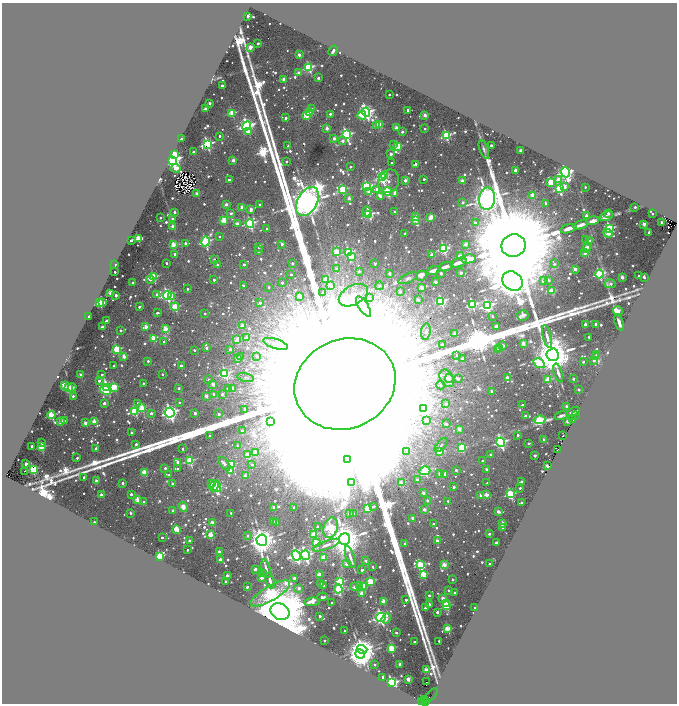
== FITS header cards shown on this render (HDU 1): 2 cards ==
NAXIS1  =                 1349
NAXIS2  =                 1403

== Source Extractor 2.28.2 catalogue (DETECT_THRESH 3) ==
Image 1349 x 1403 px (HDU 1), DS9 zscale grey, zoomed out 1/2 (1 PNG px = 2 x 2 image px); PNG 679 x 706 px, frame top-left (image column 1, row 1402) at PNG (2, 3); each listed source drawn as its Kron ellipse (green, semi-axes under 4 px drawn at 4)
Background 0.237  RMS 0.035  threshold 0.104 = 3 sigma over >= 5 px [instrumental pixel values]
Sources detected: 1334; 149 cannot appear on this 1/2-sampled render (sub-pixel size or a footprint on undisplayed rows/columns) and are neither listed nor drawn; of the other 1185, the 500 brightest by FLUX_AUTO listed and drawn (685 fainter detections omitted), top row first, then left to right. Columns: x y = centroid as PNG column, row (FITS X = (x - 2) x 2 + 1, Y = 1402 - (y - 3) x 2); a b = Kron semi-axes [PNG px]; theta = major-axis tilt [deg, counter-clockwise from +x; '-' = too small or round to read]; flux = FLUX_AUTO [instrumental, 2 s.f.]
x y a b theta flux
248 16 2 2 - 8.0e+01
258 43 2 2 - 3.8e+01
250 47 2 2 - 1.8e+02
333 51 5 2 - 2.7e+01
299 55 2 2 - 9.5e+01
309 68 4 4 - 9.1e+02
299 73 3 2 - 1.0e+02
318 78 2 2 - 4.0e+01
284 79 2 2 - 1.2e+02
222 86 2 2 - 9.5e+01
389 95 2 2 - 2.3e+01
209 103 2 2 - 5.9e+01
206 109 2 2 - 1.2e+02
311 109 4 2 - 6.1e+01
408 110 2 2 - 5.1e+01
309 112 3 3 - 3.2e+02
366 112 5 4 - 2.8e+03
232 113 3 3 - 3.2e+02
330 114 2 2 - 3.9e+01
306 115 3 3 - 3.0e+02
362 115 4 3 - 2.6e+02
425 115 2 2 - 1.3e+02
286 118 2 2 - 5.5e+01
379 125 3 3 - 2.2e+02
246 126 5 4 - 2.6e+03
377 126 3 2 - 1.5e+02
327 128 2 2 - 1.0e+02
396 128 2 2 - 1.3e+02
425 129 2 2 - 3.3e+01
248 132 3 3 - 1.4e+02
402 132 2 2 - 4.2e+01
346 135 4 4 - 1.4e+03
220 136 2 2 - 2.4e+01
446 136 3 3 - 8.8e+02
334 138 2 2 - 7.6e+01
182 139 2 2 - 8.5e+01
343 141 2 2 - 6.2e+01
207 144 4 4 - 1.3e+03
393 144 2 2 - 2.7e+01
288 146 2 2 - 4.3e+01
398 146 3 3 - 3.5e+02
491 146 2 2 - 5.5e+01
484 149 10 4 -70 2.9e+01
521 150 2 2 - 1.2e+02
194 152 2 2 - 6.0e+01
174 154 3 3 - 3.6e+02
391 154 2 2 - 6.9e+01
173 160 4 3 - 5.0e+03
233 160 2 2 - 9.3e+01
286 162 2 2 - 2.9e+01
392 163 2 2 - 2.2e+01
415 164 3 2 - 4.8e+01
350 167 2 2 - 2.5e+01
176 168 5 4 - 1.4e+02
515 170 2 2 - 7.8e+01
565 172 5 4 - 3.6e+03
385 175 3 3 - 1.0e+02
382 178 4 3 - 1.6e+03
424 179 2 2 - 2.7e+01
558 179 3 2 - 8.3e+01
229 180 2 2 - 6.4e+01
405 180 3 2 - 8.0e+01
389 181 12 10 67 7.1e+01
462 181 2 2 - 1.3e+02
551 182 3 3 - 3.4e+02
564 186 3 3 - 1.2e+02
367 187 4 3 - 9.6e+02
585 187 2 2 - 2.2e+01
342 189 4 3 - 5.0e+02
377 189 4 3 - 1.0e+02
559 189 4 3 - 7.6e+02
369 191 4 3 - 1.2e+02
387 192 4 3 - 7.7e+02
395 193 3 3 - 1.2e+02
197 194 2 2 - 1.6e+02
533 195 3 3 - 2.1e+02
380 196 3 3 - 7.2e+01
349 198 2 2 - 9.5e+01
487 199 11 8 84 1.9e+04
307 201 15 10 61 2.7e+04
463 202 2 2 - 5.6e+01
546 203 2 2 - 2.8e+01
226 204 2 2 - 8.1e+01
259 205 2 2 - 2.6e+01
242 207 2 2 - 1.0e+02
635 207 2 2 - 3.9e+01
251 209 3 2 - 8.9e+01
174 212 2 2 - 3.1e+01
366 212 5 3 - 8.4e+01
395 212 2 2 - 4.3e+01
231 213 2 2 - 4.3e+01
608 213 2 2 - 3.9e+01
369 214 4 3 - 8.2e+02
652 214 2 2 - 2.4e+01
586 215 2 2 - 4.0e+01
606 216 7 3 23 5.1e+01
415 217 2 2 - 1.0e+02
431 217 3 3 - 2.3e+02
160 218 2 2 - 2.5e+01
172 219 2 2 - 2.4e+01
224 220 3 3 - 2.8e+02
415 220 3 2 - 1.7e+02
593 221 6 3 17 6.8e+01
662 222 2 2 - 1.0e+02
250 223 4 4 - 1.2e+03
475 223 3 2 - 4.4e+01
237 224 3 2 - 8.5e+01
644 224 2 2 - 1.2e+02
581 225 8 3 17 5.2e+01
173 226 2 2 - 1.0e+02
609 228 4 3 - 1.0e+03
267 229 2 2 - 4.4e+01
568 229 8 3 18 7.9e+01
649 232 2 2 - 3.0e+01
405 233 2 2 - 2.2e+01
608 233 5 3 - 1.8e+02
219 236 2 2 - 2.4e+01
138 238 3 2 - 3.2e+02
131 240 2 2 - 4.8e+01
586 240 2 2 - 2.5e+01
590 240 2 2 - 3.7e+01
205 241 5 4 - 1.2e+03
185 243 2 2 - 4.4e+01
282 244 4 2 - 4.2e+01
465 244 2 2 - 9.0e+01
173 245 3 3 - 2.6e+02
514 245 12 11 - 5.4e+05
587 246 3 2 - 4.4e+01
259 247 4 2 - 3.1e+01
443 249 4 4 - 9.4e+02
586 249 3 3 - 2.8e+02
258 251 3 2 - 2.6e+01
336 252 3 3 - 2.8e+02
349 253 4 3 - 7.0e+02
585 253 3 3 - 1.3e+02
175 254 3 2 - 4.6e+01
432 254 3 2 - 3.4e+01
460 256 2 2 - 1.3e+02
351 257 4 3 - 3.1e+02
214 259 2 2 - 3.9e+01
469 259 7 3 9 4.4e+02
166 263 2 2 - 3.4e+01
292 263 2 2 - 2.8e+01
458 263 8 3 20 7.8e+01
375 264 2 2 - 4.5e+01
554 264 3 3 - 2.2e+01
115 265 2 2 - 6.9e+01
218 265 2 2 - 5.0e+01
244 265 2 2 - 3.5e+01
446 267 7 3 19 4.7e+01
337 269 2 2 - 9.6e+01
575 269 3 2 - 8.0e+01
434 270 6 3 23 5.7e+01
359 271 2 2 - 3.1e+01
115 272 2 2 - 2.7e+01
389 273 2 2 - 2.9e+01
441 273 2 2 - 7.2e+01
461 273 2 2 - 5.8e+01
291 274 2 2 - 2.6e+01
599 274 4 4 - 8.6e+02
421 276 5 5 - 5.9e+01
639 276 2 2 - 2.8e+01
153 277 3 3 - 6.6e+02
622 277 2 2 - 8.6e+01
644 277 3 2 - 3.9e+01
408 278 10 4 23 2.4e+01
150 280 4 3 - 3.8e+01
214 280 2 2 - 2.4e+01
325 280 3 3 - 2.8e+02
548 280 3 2 - 6.0e+01
512 281 11 9 -37 4.2e+04
543 281 3 2 - 5.4e+01
435 282 2 2 - 1.1e+02
133 283 2 2 - 4.8e+01
282 283 2 2 - 2.2e+01
610 284 5 4 - 5.9e+01
330 285 4 3 - 1.2e+02
244 286 3 2 - 2.8e+01
379 286 4 3 - 2.2e+01
269 287 2 2 - 2.3e+01
422 288 2 2 - 2.0e+02
188 289 2 2 - 3.0e+01
551 291 3 3 - 2.9e+02
322 292 2 2 - 2.2e+01
400 292 2 2 - 5.2e+01
111 293 4 2 - 2.1e+02
116 295 3 2 - 3.0e+01
157 295 2 2 - 7.5e+01
167 295 4 4 - 1.6e+03
353 295 16 9 29 8.6e+01
171 296 4 3 - 6.7e+01
299 296 2 2 - 1.4e+02
369 297 2 2 - 3.0e+01
418 300 2 2 - 7.6e+01
441 301 3 3 - 9.1e+02
99 303 3 3 - 5.6e+02
103 303 3 2 - 8.7e+01
260 303 2 2 - 2.3e+01
472 305 4 3 - 7.5e+02
363 306 12 4 -58 3.2e+01
487 306 4 4 - 1.8e+03
139 307 2 2 - 3.0e+01
175 307 4 3 - 5.5e+02
618 311 5 3 - 1.7e+02
157 313 2 2 - 3.0e+01
205 314 2 2 - 2.7e+01
523 315 5 5 - 4.6e+01
88 316 2 2 - 5.0e+01
493 316 2 2 - 2.3e+01
107 321 4 2 - 4.0e+01
619 323 8 3 -70 4.2e+01
585 324 2 2 - 4.4e+01
596 324 2 2 - 7.5e+01
242 325 2 2 - 1.4e+02
496 326 2 2 - 1.2e+02
102 327 2 2 - 1.0e+02
146 327 3 2 - 1.8e+02
166 329 3 3 - 3.0e+02
121 330 2 2 - 3.2e+01
426 332 8 5 82 2.7e+01
455 334 2 2 - 1.1e+02
547 337 12 3 -75 4.5e+01
589 337 2 2 - 2.6e+01
153 338 3 3 - 2.8e+02
247 338 3 2 - 1.7e+02
237 339 3 2 - 2.1e+02
164 342 2 2 - 5.0e+01
523 343 3 2 - 1.3e+02
276 344 13 5 -17 3.9e+01
442 345 2 2 - 3.8e+01
502 346 3 2 - 1.2e+02
206 348 2 2 - 4.5e+01
499 348 2 2 - 3.4e+01
117 349 3 3 - 5.6e+02
230 349 2 2 - 7.3e+01
194 350 2 2 - 2.6e+01
497 350 3 2 - 1.0e+02
457 355 2 2 - 3.1e+01
553 355 6 6 - 4.0e+04
597 355 2 2 - 2.3e+01
124 356 2 2 - 1.6e+02
256 356 2 2 - 4.3e+01
240 357 2 2 - 2.5e+01
596 357 3 2 - 1.1e+02
237 358 2 2 - 5.7e+01
462 358 2 2 - 5.9e+01
148 361 2 2 - 3.1e+01
594 361 2 2 - 3.1e+01
583 362 2 2 - 2.4e+01
539 363 6 4 -31 5.7e+02
181 365 2 2 - 4.0e+01
114 366 2 2 - 3.0e+01
225 373 4 4 - 1.0e+03
558 373 10 3 -72 3.7e+01
162 374 2 2 - 2.2e+01
81 375 2 2 - 1.1e+02
102 375 2 2 - 3.1e+01
246 377 8 4 -11 2.2e+01
507 377 2 2 - 6.6e+01
447 378 9 6 -61 1.0e+02
449 378 5 3 - 6.4e+01
458 379 3 2 - 2.2e+01
548 379 4 3 - 2.4e+02
573 379 2 2 - 3.7e+01
208 380 2 2 - 3.6e+01
99 381 2 2 - 3.8e+01
143 383 2 2 - 2.8e+01
213 384 2 2 - 1.4e+02
345 384 51 44 23 4.0e+06
64 385 3 3 - 2.5e+02
440 385 4 3 - 2.3e+01
72 387 4 2 - 4.8e+01
107 387 4 3 - 1.9e+03
114 387 4 4 - 3.4e+02
69 388 3 3 - 5.2e+02
179 388 2 2 - 2.7e+01
233 388 3 2 - 1.0e+02
228 389 2 2 - 6.9e+01
579 389 2 2 - 4.0e+01
105 390 6 3 -27 2.6e+02
492 391 2 2 - 7.1e+01
214 394 2 2 - 3.8e+01
222 394 3 2 - 4.3e+01
73 396 2 2 - 2.4e+01
206 396 2 2 - 1.0e+02
179 402 2 2 - 2.4e+01
104 403 2 2 - 6.4e+01
138 403 4 3 - 3.3e+01
446 404 3 3 - 4.1e+01
522 405 2 2 - 3.3e+01
566 406 2 2 - 3.0e+01
142 408 3 3 - 3.3e+02
245 409 2 2 - 4.3e+01
424 409 4 4 - 6.3e+02
135 411 4 3 - 7.3e+02
573 412 7 3 20 3.6e+01
151 413 2 2 - 6.3e+01
170 413 5 4 - 3.4e+03
195 413 2 2 - 6.2e+01
219 414 2 2 - 3.7e+01
51 415 4 3 - 7.3e+02
525 416 2 2 - 3.3e+01
561 416 7 3 17 2.3e+01
575 416 4 1 - 2.9e+01
573 419 3 2 - 2.2e+01
539 420 6 4 10 7.2e+02
65 421 3 2 - 5.1e+01
427 421 2 2 - 2.7e+01
61 422 3 2 - 2.0e+02
94 422 3 3 - 2.2e+02
270 422 3 2 - 3.0e+01
568 422 3 2 - 9.4e+01
85 423 2 2 - 1.3e+02
446 424 3 2 - 4.4e+01
459 429 3 2 - 1.0e+02
243 431 3 2 - 7.1e+01
131 432 2 2 - 3.1e+01
518 435 2 2 - 2.8e+01
210 436 2 2 - 4.5e+01
562 436 3 2 - 4.8e+01
544 440 2 2 - 8.8e+01
501 442 4 4 - 1.8e+03
42 443 3 2 - 2.8e+01
529 443 2 2 - 3.0e+01
136 444 3 2 - 3.9e+01
441 445 8 3 49 2.3e+01
32 446 2 2 - 4.9e+01
238 446 3 2 - 2.4e+01
41 447 3 3 - 5.1e+02
96 448 2 2 - 7.3e+01
462 448 3 3 - 4.9e+02
183 449 2 2 - 2.6e+01
558 449 3 1 - 2.4e+01
407 451 2 2 - 3.4e+01
440 452 3 3 - 2.5e+02
255 453 3 3 - 2.4e+02
247 455 4 3 - 2.3e+02
491 455 2 2 - 5.5e+01
535 455 2 2 - 5.9e+01
77 458 2 2 - 2.5e+01
347 459 2 2 - 4.4e+02
190 461 3 3 - 6.5e+02
482 461 2 2 - 2.4e+01
177 462 2 2 - 3.4e+01
26 464 2 2 - 1.1e+02
225 464 8 4 -52 3.2e+01
232 464 3 3 - 2.4e+02
252 464 3 3 - 2.1e+01
547 466 3 2 - 1.9e+02
165 468 2 2 - 4.5e+01
33 469 3 3 - 6.5e+02
177 469 2 2 - 2.7e+01
486 469 2 2 - 2.3e+01
456 470 2 2 - 3.8e+01
24 471 2 1 - 2.2e+01
230 471 3 2 - 7.3e+01
425 471 5 4 - 8.5e+02
144 472 3 3 - 2.4e+02
439 473 2 2 - 4.7e+01
445 474 3 2 - 4.1e+01
169 475 2 2 - 2.1e+01
245 475 3 2 - 1.1e+02
84 477 2 2 - 4.1e+01
417 480 3 3 - 7.2e+01
96 481 2 2 - 1.0e+02
521 482 2 2 - 7.8e+01
123 483 2 2 - 3.0e+01
172 483 2 2 - 4.3e+01
212 483 3 3 - 4.1e+01
351 483 3 2 - 4.1e+01
401 483 3 3 - 2.2e+02
487 483 4 2 - 2.2e+01
214 486 6 3 61 4.0e+02
217 487 5 3 - 5.4e+02
454 487 2 2 - 4.5e+01
520 488 2 2 - 3.8e+01
423 493 2 2 - 6.5e+01
131 494 2 2 - 5.0e+01
510 494 3 3 - 8.2e+02
101 495 2 2 - 1.1e+02
481 495 2 2 - 9.2e+01
487 495 3 2 - 1.5e+02
138 500 3 3 - 2.2e+02
427 500 2 2 - 3.0e+01
448 501 2 2 - 2.3e+01
144 502 2 2 - 3.8e+01
521 503 2 2 - 4.5e+01
374 506 3 2 - 2.3e+01
183 507 5 4 - 7.3e+01
274 507 3 2 - 6.5e+01
294 507 2 2 - 3.3e+01
368 508 3 3 - 5.6e+02
424 509 2 2 - 7.8e+01
173 510 2 2 - 3.9e+01
498 511 3 2 - 8.6e+01
131 513 2 2 - 4.5e+01
231 513 2 2 - 3.9e+01
349 513 3 3 - 5.6e+01
353 513 2 2 - 4.1e+01
413 518 2 2 - 7.5e+01
273 521 2 2 - 4.5e+01
94 522 2 2 - 2.2e+01
276 522 2 2 - 3.3e+01
213 523 3 3 - 2.0e+02
502 523 2 2 - 9.6e+01
433 524 2 2 - 2.4e+01
317 527 2 2 - 2.4e+01
503 527 3 2 - 6.6e+01
331 528 10 7 71 9.6e+02
177 529 3 3 - 3.1e+02
489 534 2 2 - 3.2e+01
211 535 3 3 - 2.9e+02
314 535 3 3 - 5.2e+02
248 536 2 2 - 2.9e+01
162 538 2 2 - 3.2e+01
345 539 6 5 - 3.0e+04
262 540 5 5 - 1.4e+04
189 541 2 2 - 4.8e+01
437 541 2 2 - 1.2e+02
316 543 4 3 - 4.2e+02
496 543 2 2 - 5.0e+01
405 544 2 2 - 6.6e+01
326 545 14 4 20 4.7e+01
187 550 2 2 - 2.2e+01
219 552 2 2 - 8.5e+01
296 555 5 4 - 2.8e+03
305 555 5 4 - 1.9e+03
160 556 3 3 - 5.5e+02
350 557 11 3 -71 3.4e+01
324 558 3 3 - 2.9e+02
220 559 2 2 - 7.7e+01
366 561 3 2 - 4.1e+01
346 564 2 2 - 9.4e+01
489 564 2 2 - 2.7e+01
420 565 4 3 - 6.6e+02
444 565 3 3 - 2.4e+02
373 567 2 2 - 2.7e+01
255 569 2 2 - 6.1e+01
266 569 9 2 -75 2.6e+01
362 570 2 2 - 3.8e+01
263 574 2 2 - 2.2e+01
319 574 2 2 - 9.6e+01
423 574 3 3 - 3.2e+02
227 575 2 2 - 5.9e+01
261 578 2 2 - 8.5e+01
294 578 2 2 - 8.2e+01
453 579 2 2 - 2.4e+01
225 581 2 2 - 2.8e+01
270 581 8 2 -72 4.7e+01
370 581 4 3 - 2.9e+02
340 582 3 3 - 5.7e+02
321 583 2 2 - 2.3e+01
323 585 2 2 - 3.2e+01
359 586 3 2 - 1.2e+02
363 586 3 3 - 1.7e+02
247 587 2 2 - 4.6e+01
354 587 3 2 - 8.3e+01
299 588 2 2 - 5.3e+01
338 589 4 3 - 5.5e+02
449 590 2 2 - 3.4e+01
361 593 3 2 - 1.0e+02
454 593 2 2 - 3.1e+01
270 594 22 7 30 1.5e+03
429 595 2 2 - 3.1e+01
322 597 5 3 - 3.6e+01
443 598 3 2 - 8.6e+01
406 600 2 2 - 3.0e+01
383 601 2 2 - 1.9e+02
312 602 8 3 6 5.0e+01
332 603 2 2 - 2.5e+01
446 603 3 2 - 1.8e+02
429 604 2 2 - 3.8e+01
446 606 3 3 - 4.4e+02
425 608 2 2 - 5.1e+01
475 608 2 2 - 3.6e+01
280 612 10 8 -24 1.3e+05
437 612 2 2 - 6.0e+01
320 616 2 2 - 3.3e+01
381 617 5 4 - 2.6e+03
386 619 5 3 - 7.5e+01
448 629 3 3 - 3.9e+02
345 631 2 2 - 2.2e+01
396 633 2 2 - 3.2e+01
324 641 2 2 - 2.8e+01
439 641 2 2 - 3.0e+01
414 642 2 2 - 2.3e+01
391 648 3 3 - 4.0e+02
362 649 5 4 - 8.1e+03
360 654 5 4 - 1.3e+04
400 664 2 2 - 9.0e+01
375 665 2 2 - 2.8e+01
426 670 2 2 - 2.2e+02
383 677 2 2 - 6.1e+01
408 679 2 2 - 1.4e+02
426 682 2 1 - 4.2e+01
391 683 4 3 - 2.2e+03
430 696 9 2 45 3.1e+01
425 700 2 1 - 4.8e+02
422 701 3 3 - 2.8e+03
426 702 3 2 - 1.5e+02
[685 fainter detections neither listed nor drawn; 149 sub-pixel or undisplayed-footprint detections neither listed nor drawn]